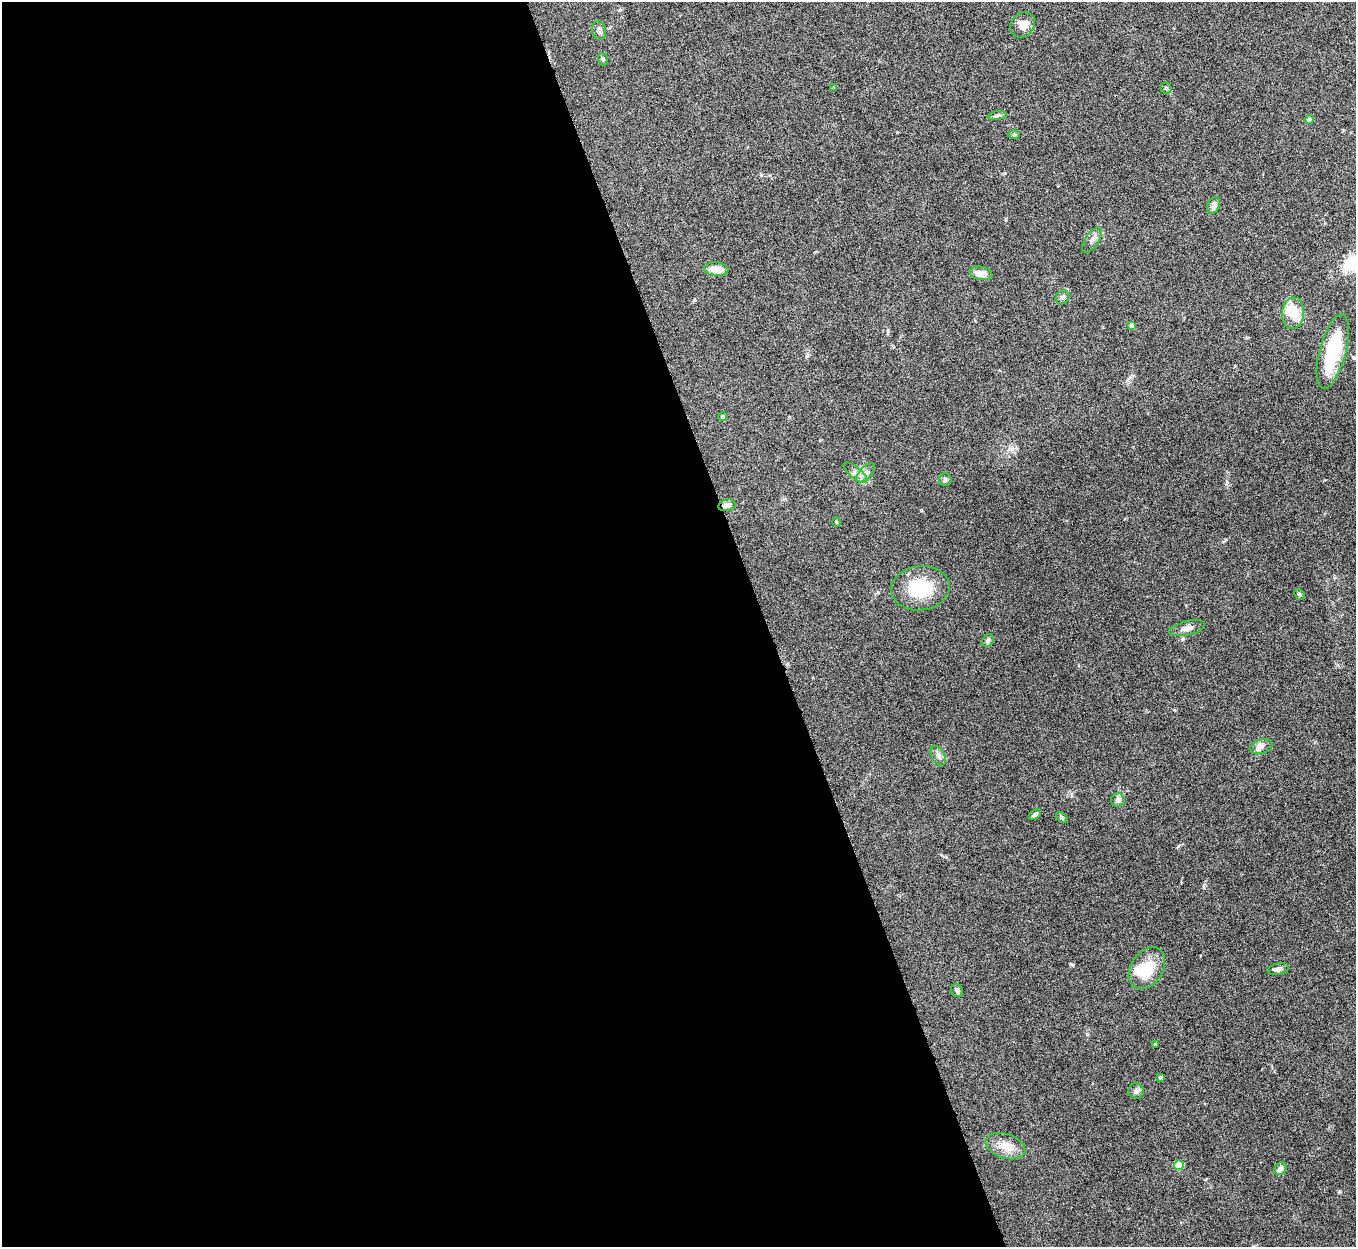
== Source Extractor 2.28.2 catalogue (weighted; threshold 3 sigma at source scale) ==
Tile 9 of 4 x 4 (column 1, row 3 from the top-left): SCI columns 2-1355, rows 1395-2639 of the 5422 x 5403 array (HDU 1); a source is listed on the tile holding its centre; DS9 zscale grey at full resolution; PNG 1358 x 1249 px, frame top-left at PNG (2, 2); each listed source drawn as its Kron ellipse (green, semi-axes under 4 px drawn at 4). Shown black and unused: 56% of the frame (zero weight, under 8 of 15 exposures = <1% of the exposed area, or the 3 px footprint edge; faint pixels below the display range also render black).
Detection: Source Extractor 2.28.2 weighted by HDU 2 'WHT'; one run over the whole footprint, this tile lists its part. Background 0.161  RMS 0.0048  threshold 0.0196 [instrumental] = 3 sigma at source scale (4.09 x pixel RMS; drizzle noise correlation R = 1.36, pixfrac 0.8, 0.05/0.05 arcsec/px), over >= 5 px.
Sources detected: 43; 2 inside a brighter object's white glare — neither listed nor drawn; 1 inside a brighter listed object's ellipse — not listed separately; the other 40 listed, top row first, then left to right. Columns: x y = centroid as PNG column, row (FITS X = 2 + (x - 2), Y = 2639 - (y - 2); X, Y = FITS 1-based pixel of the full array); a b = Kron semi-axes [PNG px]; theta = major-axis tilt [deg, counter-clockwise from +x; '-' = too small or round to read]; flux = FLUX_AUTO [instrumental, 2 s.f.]
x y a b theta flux
1023 25 13 11 45 4.7
599 30 9 7 -80 1.9
603 59 6 5 - 0.68
834 87 4 3 - 0.44
1166 88 5 5 - 0.75
997 115 9 4 11 0.99
1309 119 4 4 - 1.3
1014 134 6 4 0 0.56
1214 205 9 6 71 2.3
1092 240 14 6 57 2.1
716 269 12 7 -6 5.8
981 273 11 6 -9 4.4
1063 297 7 6 - 1.1
1293 313 16 11 83 11
1132 326 4 4 - 2.9
1333 351 38 13 75 29
723 416 4 4 - 1.1
855 473 14 6 -39 2.2
866 473 12 6 47 2.2
945 480 6 6 - 0.93
727 505 9 5 12 1.8
836 522 4 3 - 0.39
920 588 29 22 8 20
1299 594 6 4 -44 0.58
1187 628 18 7 13 2.6
988 641 7 5 59 1.6
1261 747 12 7 15 2
938 756 11 6 -60 1.9
1118 800 7 6 - 1.6
1035 814 7 4 35 1.2
1062 818 7 4 -41 0.69
1147 968 23 16 57 16
1278 969 11 5 12 1.9
957 990 7 6 - 1
1155 1044 3 3 - 0.54
1161 1078 4 4 - 1.4
1136 1091 8 7 - 1.5
1005 1146 20 12 -18 6.3
1179 1165 5 5 - 16
1280 1169 7 5 48 1.9
Overlapping masked pixels (flux is a lower limit): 1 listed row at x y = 727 505
Unlisted compact peaks at least as high as the median listed source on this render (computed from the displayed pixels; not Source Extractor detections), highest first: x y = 921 510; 1174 710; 807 355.